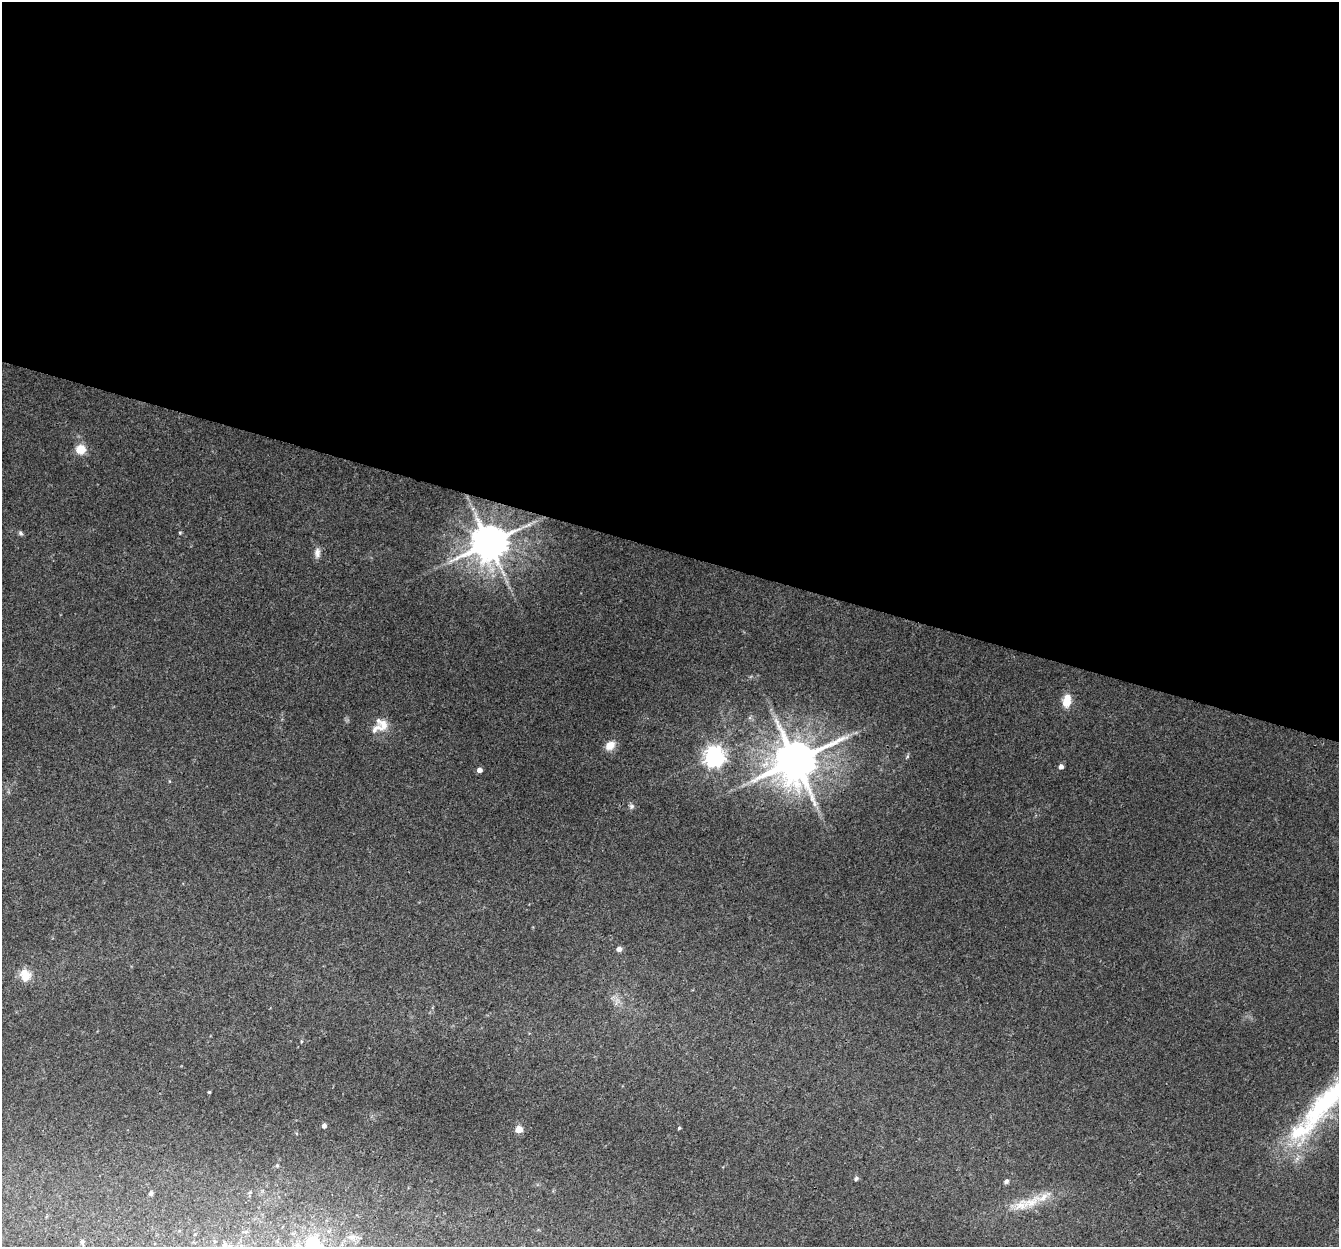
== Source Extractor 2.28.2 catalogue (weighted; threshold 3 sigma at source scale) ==
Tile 3 of 4 x 4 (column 3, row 1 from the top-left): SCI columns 2693-4029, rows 4007-5251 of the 5396 x 5587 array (HDU 1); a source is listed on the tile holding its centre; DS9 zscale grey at full resolution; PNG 1341 x 1249 px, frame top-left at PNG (2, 2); no overlay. Shown black and unused: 44% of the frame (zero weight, under 3 of 4 exposures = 5% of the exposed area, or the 3 px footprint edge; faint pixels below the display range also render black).
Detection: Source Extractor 2.28.2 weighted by HDU 2 'WHT'; one run over the whole footprint, this tile lists its part. Background 0.0321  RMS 0.004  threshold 0.0179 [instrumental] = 3 sigma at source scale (4.5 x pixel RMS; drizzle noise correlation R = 1.50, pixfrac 1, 0.0396/0.0396 arcsec/px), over >= 5 px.
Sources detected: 35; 3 inside a brighter listed object's ellipse — not listed separately; the other 32 listed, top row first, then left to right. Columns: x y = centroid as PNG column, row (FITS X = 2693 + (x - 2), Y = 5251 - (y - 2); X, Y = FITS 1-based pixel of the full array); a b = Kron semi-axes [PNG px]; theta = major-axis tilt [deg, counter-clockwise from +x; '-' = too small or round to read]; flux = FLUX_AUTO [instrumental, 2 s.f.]
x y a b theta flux
80 449 7 7 - 9.1
20 533 7 5 -51 0.86
180 533 4 4 - 0.42
489 543 11 10 - 1200
317 553 15 8 -89 2.2
1067 701 15 9 81 6.5
383 725 20 16 -40 5.6
610 745 13 9 36 4.1
907 756 6 4 87 0.57
714 757 7 7 - 240
795 761 13 12 - 1800
1061 766 5 4 - 2
479 770 5 4 - 2.4
632 806 7 7 - 1
619 949 5 5 - 2.3
25 975 16 13 -76 5.8
617 1001 15 4 71 1.6
209 1092 4 3 - 0.4
1331 1096 93 32 44 65
324 1126 5 4 - 1.4
679 1128 4 4 - 0.49
519 1129 5 5 - 9
277 1165 5 4 - 0.58
856 1178 6 5 - 0.74
1006 1181 6 5 - 1.1
250 1192 6 3 19 0.41
151 1193 5 4 - 0.92
1030 1203 35 14 23 11
352 1237 10 6 -8 1.6
82 1242 5 4 - 0.98
225 1245 8 6 -89 1.4
312 1245 17 15 61 20
Isophote crosses this tile's border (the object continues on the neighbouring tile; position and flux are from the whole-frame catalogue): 3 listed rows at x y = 1331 1096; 225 1245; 312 1245